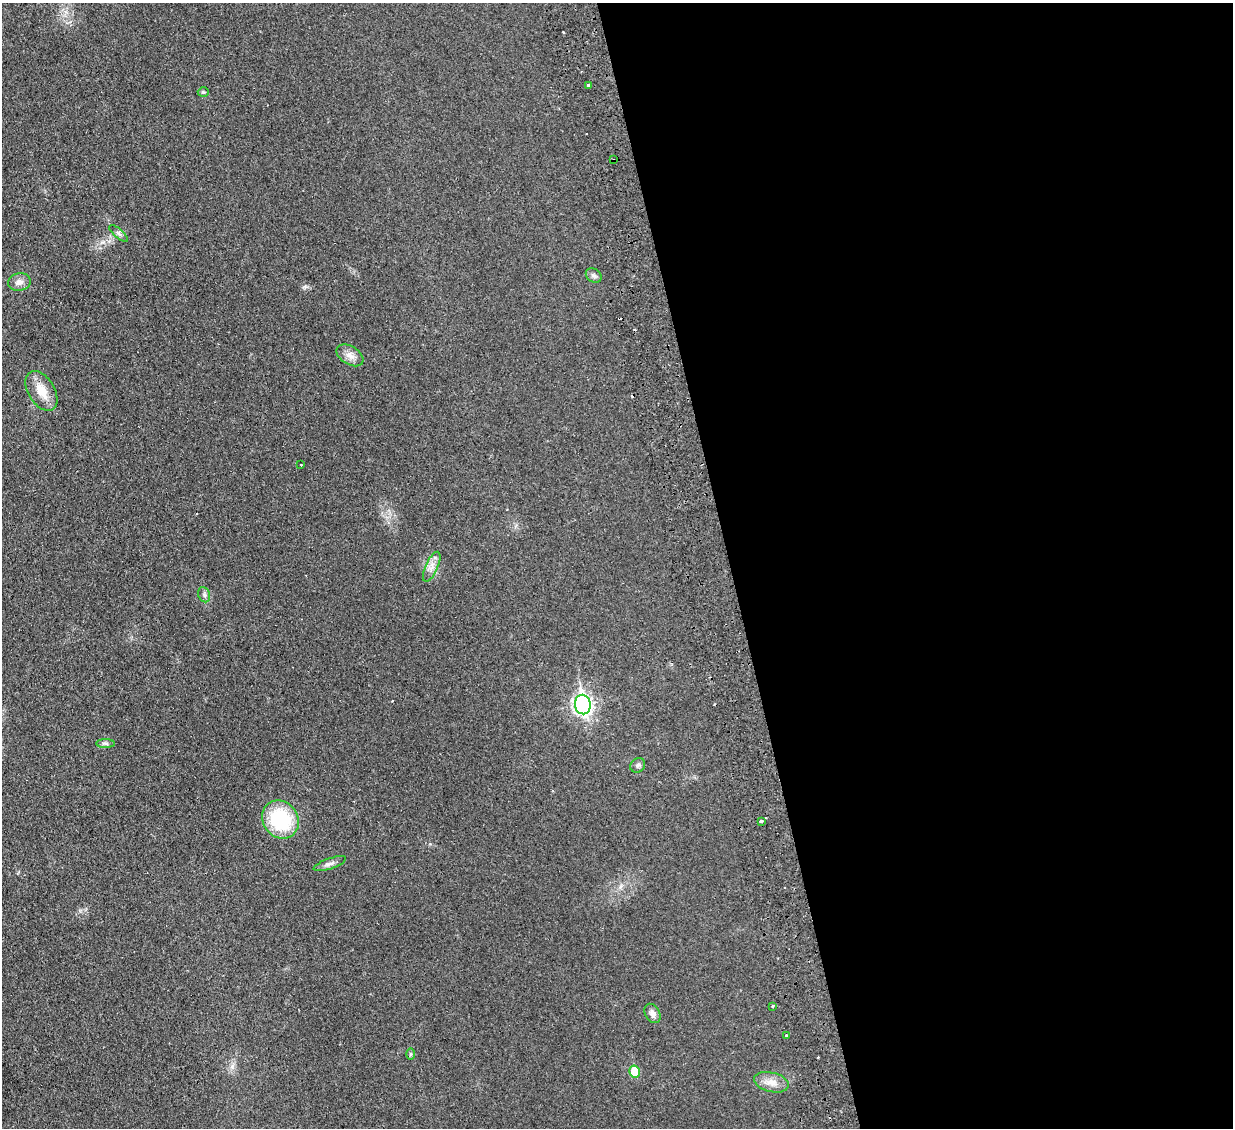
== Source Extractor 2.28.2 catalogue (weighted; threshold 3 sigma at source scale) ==
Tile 8 of 4 x 4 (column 4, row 2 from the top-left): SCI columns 3750-4980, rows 2412-3537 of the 5040 x 4933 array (HDU 1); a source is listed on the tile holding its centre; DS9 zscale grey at full resolution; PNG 1235 x 1130 px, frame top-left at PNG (2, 3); each listed source drawn as its Kron ellipse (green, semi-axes under 4 px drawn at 4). Shown black and unused: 41% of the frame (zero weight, under 2 of 3 exposures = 3% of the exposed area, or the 3 px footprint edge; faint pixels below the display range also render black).
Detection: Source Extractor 2.28.2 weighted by HDU 2 'WHT'; one run over the whole footprint, this tile lists its part. Background 0.0363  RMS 0.0063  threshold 0.0285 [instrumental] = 3 sigma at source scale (4.5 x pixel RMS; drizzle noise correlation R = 1.50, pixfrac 1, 0.05/0.05 arcsec/px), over >= 5 px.
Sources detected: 30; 7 cosmic-ray / hot-pixel residue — neither listed nor drawn; the other 23 listed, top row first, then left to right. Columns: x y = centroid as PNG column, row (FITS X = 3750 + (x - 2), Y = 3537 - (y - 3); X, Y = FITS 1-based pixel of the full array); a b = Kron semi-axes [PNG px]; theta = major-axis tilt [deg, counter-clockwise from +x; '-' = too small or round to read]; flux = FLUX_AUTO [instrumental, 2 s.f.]
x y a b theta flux
588 85 3 3 - 1.4
203 92 6 4 -1 0.81
614 160 3 3 - 1.8
118 233 11 4 -40 1.9
594 275 8 6 -36 1.8
19 282 11 8 10 3.7
350 355 15 9 -31 4.6
41 391 22 13 -59 11
301 464 3 2 - 0.6
432 567 16 6 66 4.1
204 595 8 5 -70 1.7
583 705 10 8 -79 220
105 743 9 4 -1 1.5
638 765 8 6 44 1.6
280 820 20 17 -54 42
762 821 3 3 - 9.3
330 864 17 5 19 2.8
772 1006 3 3 - 0.84
653 1013 10 7 -60 3.3
786 1036 3 3 - 1.8
411 1054 6 4 -90 0.89
634 1072 6 5 - 15
771 1082 18 9 -13 6
Overlapping masked pixels (flux is a lower limit): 1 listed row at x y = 614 160